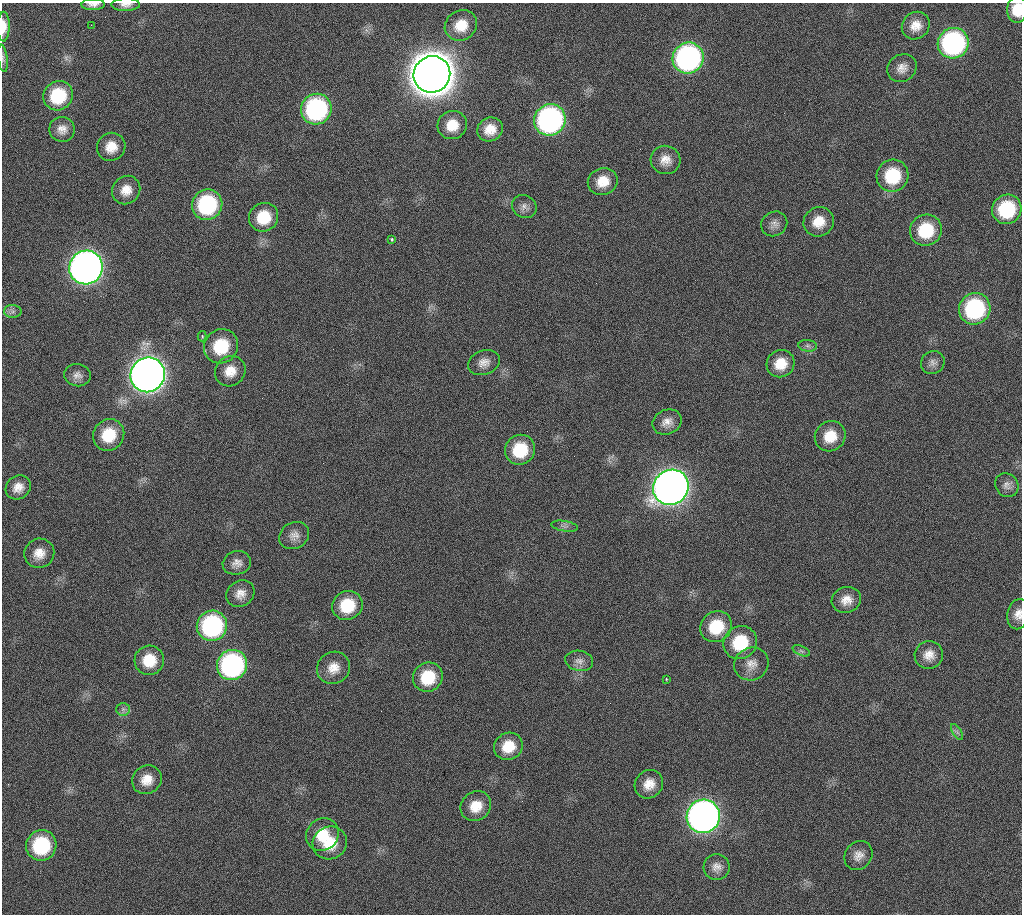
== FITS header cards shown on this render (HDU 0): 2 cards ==
NAXIS1  =                 1020 / length of data axis 1
NAXIS2  =                 912  / length of data axis 2

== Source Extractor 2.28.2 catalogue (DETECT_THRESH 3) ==
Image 1020 x 912 px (HDU 0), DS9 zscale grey, 1 PNG px = 1 image px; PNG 1024 x 916 px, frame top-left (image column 1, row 912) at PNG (2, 3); each listed source drawn as its Kron ellipse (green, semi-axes under 4 px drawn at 4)
Background 272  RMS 17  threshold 51.1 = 3 sigma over >= 5 px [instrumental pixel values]
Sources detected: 82; all 82 listed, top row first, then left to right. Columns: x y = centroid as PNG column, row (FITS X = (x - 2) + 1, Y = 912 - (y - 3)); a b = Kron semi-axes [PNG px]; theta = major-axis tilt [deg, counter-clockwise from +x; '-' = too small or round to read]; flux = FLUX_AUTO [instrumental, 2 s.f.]
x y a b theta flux
126 4 14 6 2 6.1e+03
93 5 11 5 1 5.7e+03
1017 10 13 10 86 2.5e+04
91 25 2 2 - 6.3e+03
461 25 17 14 34 2.5e+04
916 26 14 13 - 1.6e+04
3 27 15 6 89 1.3e+04
953 43 15 15 - 2.5e+05
3 58 14 5 -82 3.1e+03
688 58 16 15 - 3.5e+05
902 68 15 13 34 1.1e+04
432 74 18 18 - 4.7e+06
58 96 15 14 - 5.9e+04
316 109 15 15 - 2.0e+05
550 120 16 15 - 3.5e+05
452 125 15 14 - 2.2e+04
62 129 13 12 - 1.1e+04
490 129 13 11 27 1.8e+04
111 147 14 13 - 1.9e+04
666 160 15 14 - 1.4e+04
892 176 16 16 - 5.9e+04
603 181 15 13 20 2.1e+04
126 190 15 13 48 1.6e+04
207 205 15 15 - 1.2e+05
524 207 13 11 -32 7.5e+03
1007 209 15 14 - 7.8e+04
264 217 15 14 - 3.6e+04
819 222 15 14 - 2.1e+04
774 224 13 12 - 8.1e+03
926 230 16 15 - 5.5e+04
392 239 3 3 - 2.0e+03
86 267 17 16 - 1.1e+06
975 309 16 15 - 1.4e+05
13 311 9 6 -2 4.4e+03
202 336 5 4 - 1.8e+03
221 346 18 16 45 5.4e+04
808 346 9 6 -6 3.7e+03
933 362 12 11 - 6.6e+03
484 363 16 12 20 1.1e+04
781 364 14 13 - 2.2e+04
230 371 16 14 43 1.9e+04
77 375 13 11 -6 7.8e+03
148 375 17 17 - 1.6e+06
667 422 15 12 23 1.1e+04
109 435 16 15 - 4.0e+04
830 436 16 14 42 2.6e+04
520 450 15 14 - 4.8e+04
1007 485 12 11 - 6.8e+03
18 487 13 11 36 1.2e+04
671 487 18 17 - 1.5e+06
564 526 13 5 -9 4.3e+03
294 535 15 13 30 1.0e+04
39 553 15 14 - 1.6e+04
237 563 14 11 15 9.1e+03
240 594 15 12 35 1.2e+04
846 600 15 12 17 1.4e+04
347 605 15 14 - 4.4e+04
1018 614 15 10 79 1.1e+04
212 626 15 15 - 1.8e+05
716 627 16 15 - 4.5e+04
740 643 17 16 - 5.4e+04
801 651 9 4 -23 3.1e+03
929 655 14 14 - 1.4e+04
149 660 15 14 - 3.0e+04
579 661 14 10 -10 7.5e+03
751 664 17 16 - 1.5e+04
232 665 15 15 - 2.6e+05
333 668 17 15 36 1.7e+04
428 677 15 14 - 4.4e+04
666 679 3 2 - 9.3e+02
123 709 7 6 - 3.7e+03
957 732 9 3 -58 2.8e+03
508 746 15 13 29 2.7e+04
147 780 15 14 - 1.7e+04
649 784 15 13 44 1.7e+04
476 806 16 14 36 2.2e+04
703 816 17 16 - 9.0e+05
322 835 17 15 39 3.1e+04
330 843 17 16 - 3.2e+04
41 845 15 15 - 8.7e+04
858 855 15 13 49 1.1e+04
717 867 13 13 - 9.3e+03
At the frame edge (FLAGS 8, measured only in part): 6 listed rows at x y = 126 4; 93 5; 1017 10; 3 27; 3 58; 1018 614